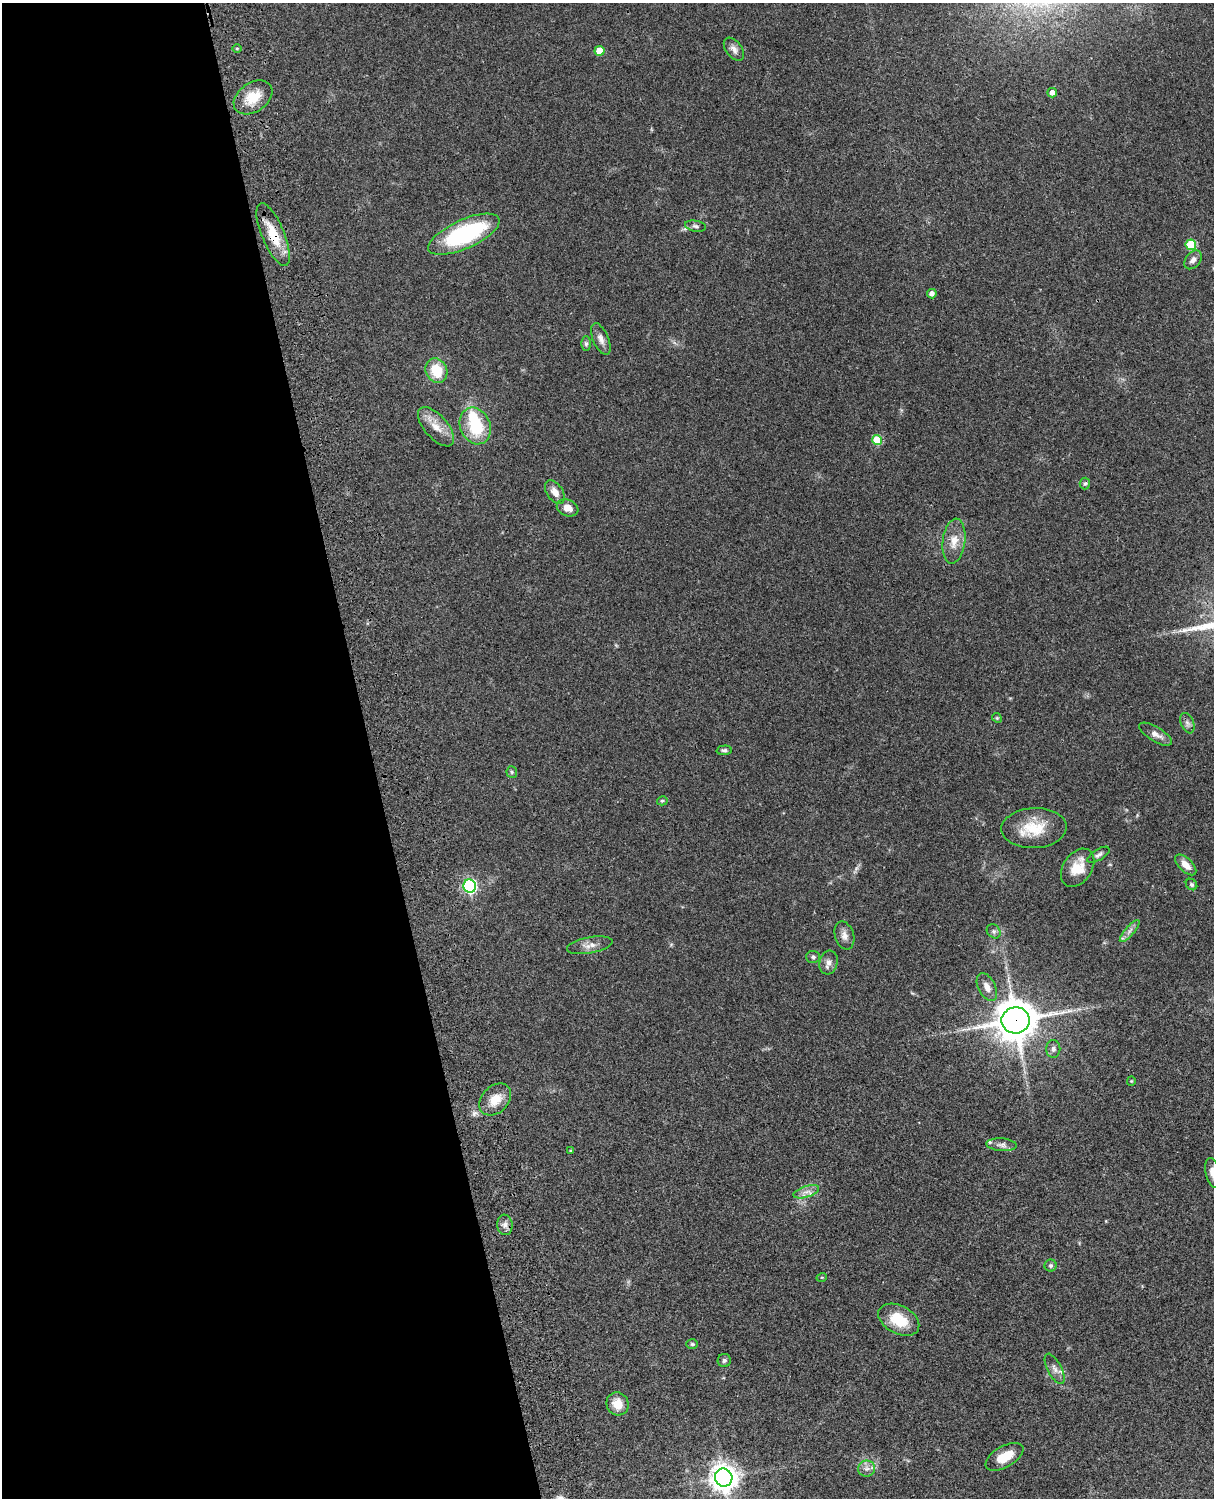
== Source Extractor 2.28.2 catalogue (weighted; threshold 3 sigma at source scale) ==
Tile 5 of 4 x 3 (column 1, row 2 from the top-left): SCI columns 122-1333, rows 1772-3267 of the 5087 x 4926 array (HDU 1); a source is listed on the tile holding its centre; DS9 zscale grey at full resolution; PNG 1216 x 1500 px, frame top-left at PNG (2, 3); each listed source drawn as its Kron ellipse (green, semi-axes under 4 px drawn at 4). Shown black and unused: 31% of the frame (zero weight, under 3 of 4 exposures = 6% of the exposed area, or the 3 px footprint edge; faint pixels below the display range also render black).
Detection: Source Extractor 2.28.2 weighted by HDU 2 'WHT'; one run over the whole footprint, this tile lists its part. Background 0.0811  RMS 0.0059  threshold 0.0265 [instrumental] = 3 sigma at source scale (4.5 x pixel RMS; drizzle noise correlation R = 1.50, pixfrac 1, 0.05/0.05 arcsec/px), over >= 5 px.
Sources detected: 61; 1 inside a brighter object's white glare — neither listed nor drawn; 1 inside a brighter listed object's ellipse — not listed separately; the other 59 listed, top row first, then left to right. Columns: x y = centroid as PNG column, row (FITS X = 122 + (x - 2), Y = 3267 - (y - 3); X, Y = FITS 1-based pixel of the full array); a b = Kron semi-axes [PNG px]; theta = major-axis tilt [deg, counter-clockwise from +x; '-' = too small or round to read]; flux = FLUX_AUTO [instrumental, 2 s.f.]
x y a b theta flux
237 48 5 3 - 0.55
734 49 13 8 -53 3.1
599 51 5 5 - 10
1052 93 5 4 - 3.3
253 97 21 14 35 14
696 226 11 5 -10 1.7
464 234 38 14 24 68
273 235 33 11 -67 16
1191 245 5 5 - 27
1193 260 10 7 52 2.7
932 294 5 4 - 2.8
601 339 17 7 -67 3.8
586 344 7 5 -90 1.3
436 370 12 10 -63 15
475 426 19 15 -67 25
436 427 24 11 -49 8.6
877 440 5 5 - 18
1085 483 6 5 - 1
555 492 13 8 -56 5
568 508 11 8 -21 5.4
954 541 22 11 83 8.3
997 718 5 4 - 0.74
1187 723 10 6 -68 1.9
1155 734 18 7 -31 4
724 750 7 4 2 1.2
512 772 6 5 - 0.89
662 801 5 4 - 0.83
1034 828 33 20 3 19
1098 855 12 5 31 1.8
1186 865 13 6 -45 4.6
1078 868 21 14 55 12
1192 885 6 5 - 0.99
470 886 7 6 - 90
994 931 8 6 -46 1.5
1130 931 14 4 49 2.6
844 936 14 9 -73 3.7
590 945 23 8 10 4.8
813 957 7 6 - 1.4
828 963 12 9 75 3.2
987 987 15 8 -63 4.5
1016 1020 14 13 - 1600
1053 1049 9 7 -88 2.1
1131 1081 4 4 - 0.54
495 1099 18 13 46 9.9
1002 1145 15 6 -4 2.6
570 1151 4 3 - 0.45
1213 1173 15 7 -77 5.9
806 1192 13 5 18 3.3
505 1225 10 8 -84 2.9
1051 1266 6 6 - 1.2
822 1277 5 3 - 0.46
899 1320 22 14 -28 17
692 1344 6 5 - 0.93
724 1360 6 6 - 1.3
1055 1369 16 7 -62 3.2
617 1404 12 11 - 8.2
1004 1457 21 10 30 10
867 1469 8 8 - 2.7
724 1478 9 8 - 610
Overlapping masked pixels (flux is a lower limit): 2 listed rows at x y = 273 235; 1016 1020
Isophote crosses this tile's border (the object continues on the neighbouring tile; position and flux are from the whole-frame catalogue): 1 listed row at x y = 1213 1173